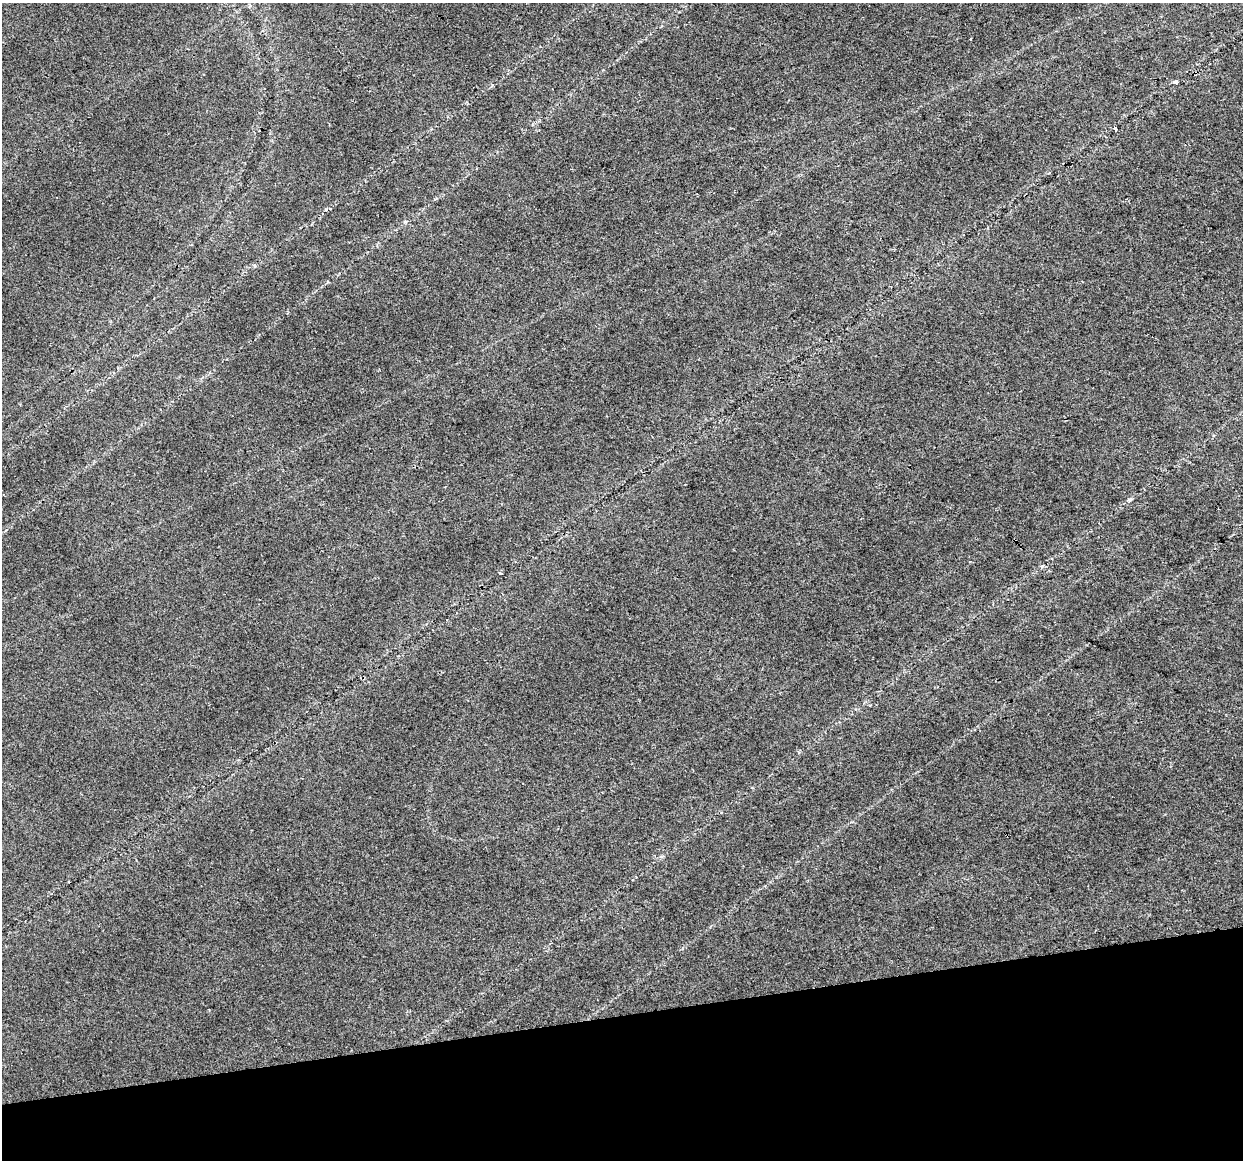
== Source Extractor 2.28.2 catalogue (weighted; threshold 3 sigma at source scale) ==
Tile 14 of 4 x 4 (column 2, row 4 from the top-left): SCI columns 1242-2482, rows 81-1238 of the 4965 x 4747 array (HDU 1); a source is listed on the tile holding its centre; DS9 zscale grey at full resolution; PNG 1245 x 1162 px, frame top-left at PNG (2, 3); no overlay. Shown black and unused: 13% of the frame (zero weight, under 2 of 3 exposures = <1% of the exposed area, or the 3 px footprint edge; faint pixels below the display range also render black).
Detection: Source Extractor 2.28.2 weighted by HDU 2 'WHT'; one run over the whole footprint, this tile lists its part. Background 0.0253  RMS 0.0084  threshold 0.0378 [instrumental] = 3 sigma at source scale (4.5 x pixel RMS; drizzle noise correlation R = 1.50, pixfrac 1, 0.0396/0.0396 arcsec/px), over >= 5 px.
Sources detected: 5; all 5 listed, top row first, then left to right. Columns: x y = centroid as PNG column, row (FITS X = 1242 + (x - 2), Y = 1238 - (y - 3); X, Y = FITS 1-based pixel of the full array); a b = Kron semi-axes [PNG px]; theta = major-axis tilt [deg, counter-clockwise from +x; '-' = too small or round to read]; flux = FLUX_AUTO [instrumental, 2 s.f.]
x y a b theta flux
971 39 3 2 - 0.81
1176 82 5 3 - 3.5
1115 129 4 3 - 3.2
1130 499 7 4 43 1.4
501 573 4 2 - 0.85